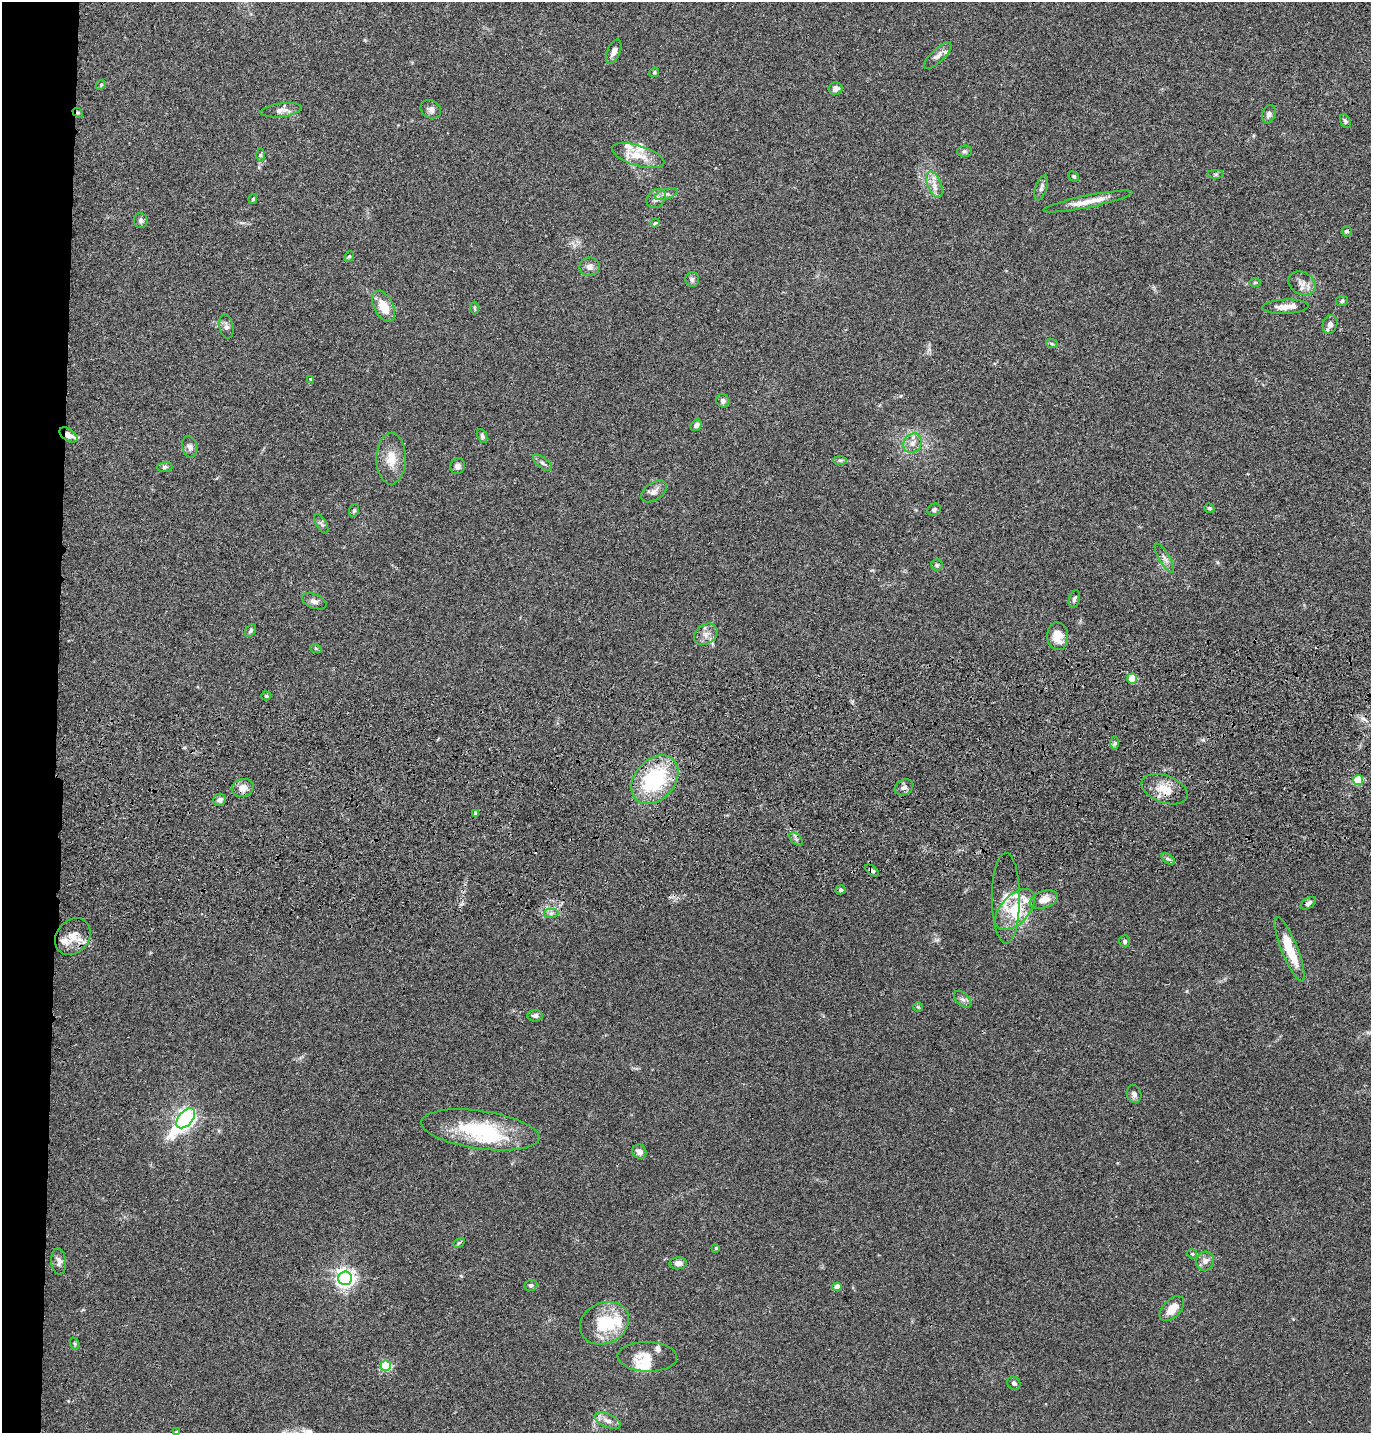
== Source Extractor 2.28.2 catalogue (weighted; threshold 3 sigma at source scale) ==
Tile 4 of 3 x 3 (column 1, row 2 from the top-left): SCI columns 121-1489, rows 1549-2979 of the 4347 x 4526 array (HDU 1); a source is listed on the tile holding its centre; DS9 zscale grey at full resolution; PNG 1373 x 1435 px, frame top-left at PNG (2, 2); each listed source drawn as its Kron ellipse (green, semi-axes under 4 px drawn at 4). Shown black and unused: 4% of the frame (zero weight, under 3 of 4 exposures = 6% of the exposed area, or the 3 px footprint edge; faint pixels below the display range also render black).
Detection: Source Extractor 2.28.2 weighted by HDU 2 'WHT'; one run over the whole footprint, this tile lists its part. Background 0.0846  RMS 0.0061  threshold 0.0273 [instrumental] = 3 sigma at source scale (4.5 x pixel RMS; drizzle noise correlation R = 1.50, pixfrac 1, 0.05/0.05 arcsec/px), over >= 5 px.
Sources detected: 120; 2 inside a brighter object's white glare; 1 cosmic-ray / hot-pixel residue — neither listed nor drawn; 10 inside a brighter listed object's ellipse — not listed separately; the other 107 listed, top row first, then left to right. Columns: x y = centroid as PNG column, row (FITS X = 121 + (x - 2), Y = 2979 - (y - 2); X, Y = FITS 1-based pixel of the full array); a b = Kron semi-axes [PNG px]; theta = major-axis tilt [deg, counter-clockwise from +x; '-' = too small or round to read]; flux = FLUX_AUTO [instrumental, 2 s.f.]
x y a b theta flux
614 51 13 6 66 3.2
938 56 17 6 43 2.9
654 72 5 4 - 0.93
101 85 5 4 - 0.83
836 89 7 6 - 3
431 109 11 8 -31 2.4
281 110 21 6 7 3.7
78 113 6 4 -41 0.79
1269 114 9 6 73 2.3
1345 121 7 5 -62 1.2
964 151 7 5 1 1.4
260 155 6 4 90 1
638 156 27 10 -17 11
1216 174 8 4 0 1.1
1074 176 5 4 - 0.8
934 185 14 7 -68 4.3
1041 188 13 6 71 2.2
666 194 12 5 17 2.1
253 199 5 4 - 1
656 199 11 8 44 3.7
1088 201 45 6 11 9.3
141 221 7 7 - 1.8
655 223 4 3 - 0.73
1346 231 5 5 - 1
349 256 5 4 - 0.76
590 267 10 9 - 3.2
692 279 7 7 - 1.6
1255 282 6 4 1 0.61
1302 283 15 11 -29 5
1342 301 6 5 - 0.97
384 306 16 9 -62 12
1285 307 23 7 2 5.9
474 308 6 4 -88 0.79
1330 324 9 7 73 3.5
226 327 12 7 -79 2.3
1052 344 6 4 -18 0.9
310 379 4 4 - 0.68
723 401 7 6 - 2
696 425 6 5 - 2
68 435 10 6 -34 3.9
482 436 7 4 -68 1.1
913 443 10 8 53 3.8
190 447 11 7 -76 2.4
391 459 26 14 90 11
840 460 7 4 -1 1.1
543 463 11 5 -39 1.7
458 466 8 7 - 2.7
165 467 7 5 3 1.3
654 491 14 8 35 3.3
1209 508 5 4 - 1
354 510 6 5 - 1.1
934 510 7 5 28 1.2
321 524 11 5 -60 1.6
1164 558 17 5 -60 3
937 565 6 5 - 1.1
1074 599 9 5 72 1.4
314 601 13 7 -22 2.4
251 631 7 4 53 1.1
706 634 12 9 35 4.2
1058 636 14 10 -86 8.2
316 649 6 3 -20 0.69
1132 678 5 5 - 16
266 696 5 4 - 1
1114 743 7 4 90 1.2
655 780 27 20 48 50
1358 780 5 5 - 24
904 787 10 7 31 2.8
243 788 11 9 15 6.2
1164 789 24 13 -20 11
219 800 6 6 - 2
476 813 4 3 - 1.3
796 839 8 5 -46 1.4
1168 859 8 4 -36 1.2
872 871 8 4 -39 1.3
840 890 5 4 - 1.1
1006 898 45 14 -90 13
1044 900 14 8 19 6.5
1308 903 8 5 32 1.8
1015 910 25 14 47 19
551 913 7 4 1 1.4
73 936 20 16 50 9
1125 941 6 5 - 1.5
1290 949 34 8 -68 19
963 999 10 6 -43 2.1
918 1007 5 5 - 0.77
535 1016 7 5 3 1.5
1134 1094 9 7 -74 2.3
186 1118 12 7 49 280
480 1130 60 19 -8 45
639 1152 7 6 - 3
459 1243 6 4 30 0.76
716 1248 4 4 - 0.8
1192 1254 5 4 - 0.77
59 1261 13 7 -83 2.6
1205 1261 10 9 - 3.5
678 1263 8 6 5 3.5
345 1278 7 6 - 290
531 1285 6 5 - 1.2
837 1287 4 4 - 5.4
1172 1309 15 9 46 7.9
604 1323 25 20 24 28
75 1344 6 4 -71 0.73
647 1357 30 15 -2 11
386 1366 5 5 - 49
1014 1383 7 6 - 1.7
607 1421 14 6 -23 3.6
177 1432 4 3 - 0.96
Overlapping masked pixels (flux is a lower limit): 5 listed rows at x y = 78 113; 68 435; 655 780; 1164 789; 872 871
Isophote crosses this tile's border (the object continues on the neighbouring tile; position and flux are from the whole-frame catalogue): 1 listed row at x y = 177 1432